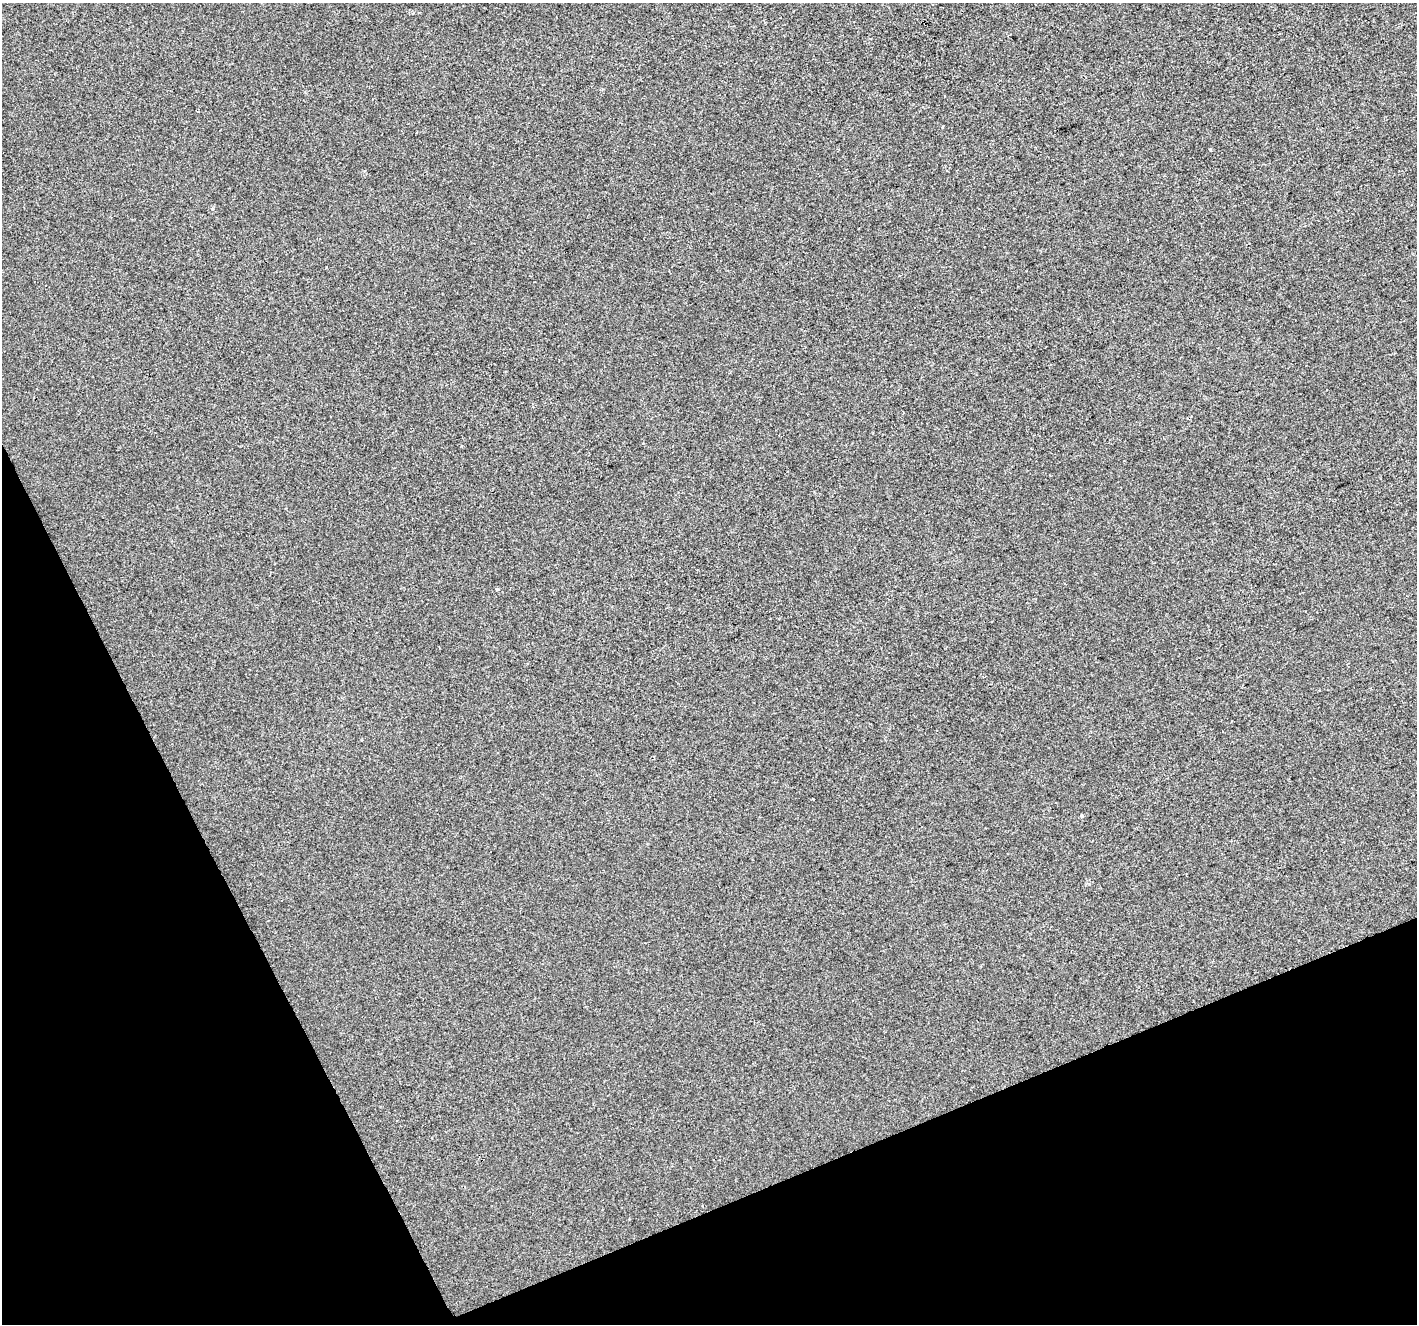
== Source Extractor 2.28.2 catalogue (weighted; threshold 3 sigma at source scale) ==
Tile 14 of 4 x 4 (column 2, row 4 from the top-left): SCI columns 1417-2831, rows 147-1468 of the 5660 x 5522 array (HDU 1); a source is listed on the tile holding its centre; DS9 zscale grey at full resolution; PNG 1419 x 1326 px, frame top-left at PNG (2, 3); no overlay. Shown black and unused: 21% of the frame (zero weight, under 2 of 3 exposures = <1% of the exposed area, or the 3 px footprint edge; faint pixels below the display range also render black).
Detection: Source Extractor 2.28.2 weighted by HDU 2 'WHT'; one run over the whole footprint, this tile lists its part. Background 9.17e-04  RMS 0.0057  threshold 0.0255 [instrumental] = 3 sigma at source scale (4.5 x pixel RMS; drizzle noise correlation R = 1.50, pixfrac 1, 0.0396/0.0396 arcsec/px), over >= 5 px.
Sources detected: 5; all 5 listed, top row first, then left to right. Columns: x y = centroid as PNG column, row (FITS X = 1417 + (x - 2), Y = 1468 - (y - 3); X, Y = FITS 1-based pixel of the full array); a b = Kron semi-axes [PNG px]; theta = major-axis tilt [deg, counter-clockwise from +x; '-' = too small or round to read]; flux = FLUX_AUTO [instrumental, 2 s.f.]
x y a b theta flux
1210 150 3 3 - 0.62
212 209 5 4 - 0.86
497 589 3 3 - 2.2
813 799 3 2 - 0.64
1082 816 3 3 - 5.3